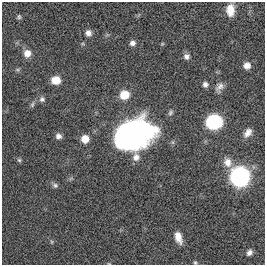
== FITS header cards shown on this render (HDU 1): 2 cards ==
NAXIS1  =                  263
NAXIS2  =                  263

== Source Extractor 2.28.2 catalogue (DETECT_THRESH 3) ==
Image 263 x 263 px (HDU 1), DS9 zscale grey, 1 PNG px = 1 image px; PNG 267 x 267 px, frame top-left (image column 1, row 263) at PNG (2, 2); no overlay
Background 0.00343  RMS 0.03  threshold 0.0886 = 3 sigma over >= 5 px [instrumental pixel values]
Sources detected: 27; all 27 listed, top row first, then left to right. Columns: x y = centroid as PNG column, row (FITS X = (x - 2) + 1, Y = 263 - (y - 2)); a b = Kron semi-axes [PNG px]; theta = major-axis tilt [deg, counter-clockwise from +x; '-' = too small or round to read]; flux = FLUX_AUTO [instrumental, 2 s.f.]
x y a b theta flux
230 10 13 8 90 25
19 17 6 5 - 3.7
88 33 8 7 - 9.6
132 43 7 6 - 7.5
162 44 6 3 72 2.1
27 53 9 8 - 16
186 56 8 7 - 7.7
247 65 7 7 - 13
56 80 9 7 -5 27
205 84 6 6 - 6.8
219 87 13 8 57 10
124 95 9 9 - 34
42 99 8 7 - 6.5
32 104 7 5 70 4.2
214 122 11 10 - 170
248 133 12 8 51 13
133 134 28 21 22 940
58 136 7 6 - 7.9
85 139 8 7 - 21
19 160 6 5 - 3.3
227 162 13 10 -62 18
240 177 9 9 - 850
55 185 8 6 -27 5
178 237 13 7 -72 19
52 242 6 4 -71 2.3
249 252 7 5 55 7.4
195 263 5 4 - 2.6
At the frame edge (FLAGS 8, measured only in part): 1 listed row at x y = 195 263